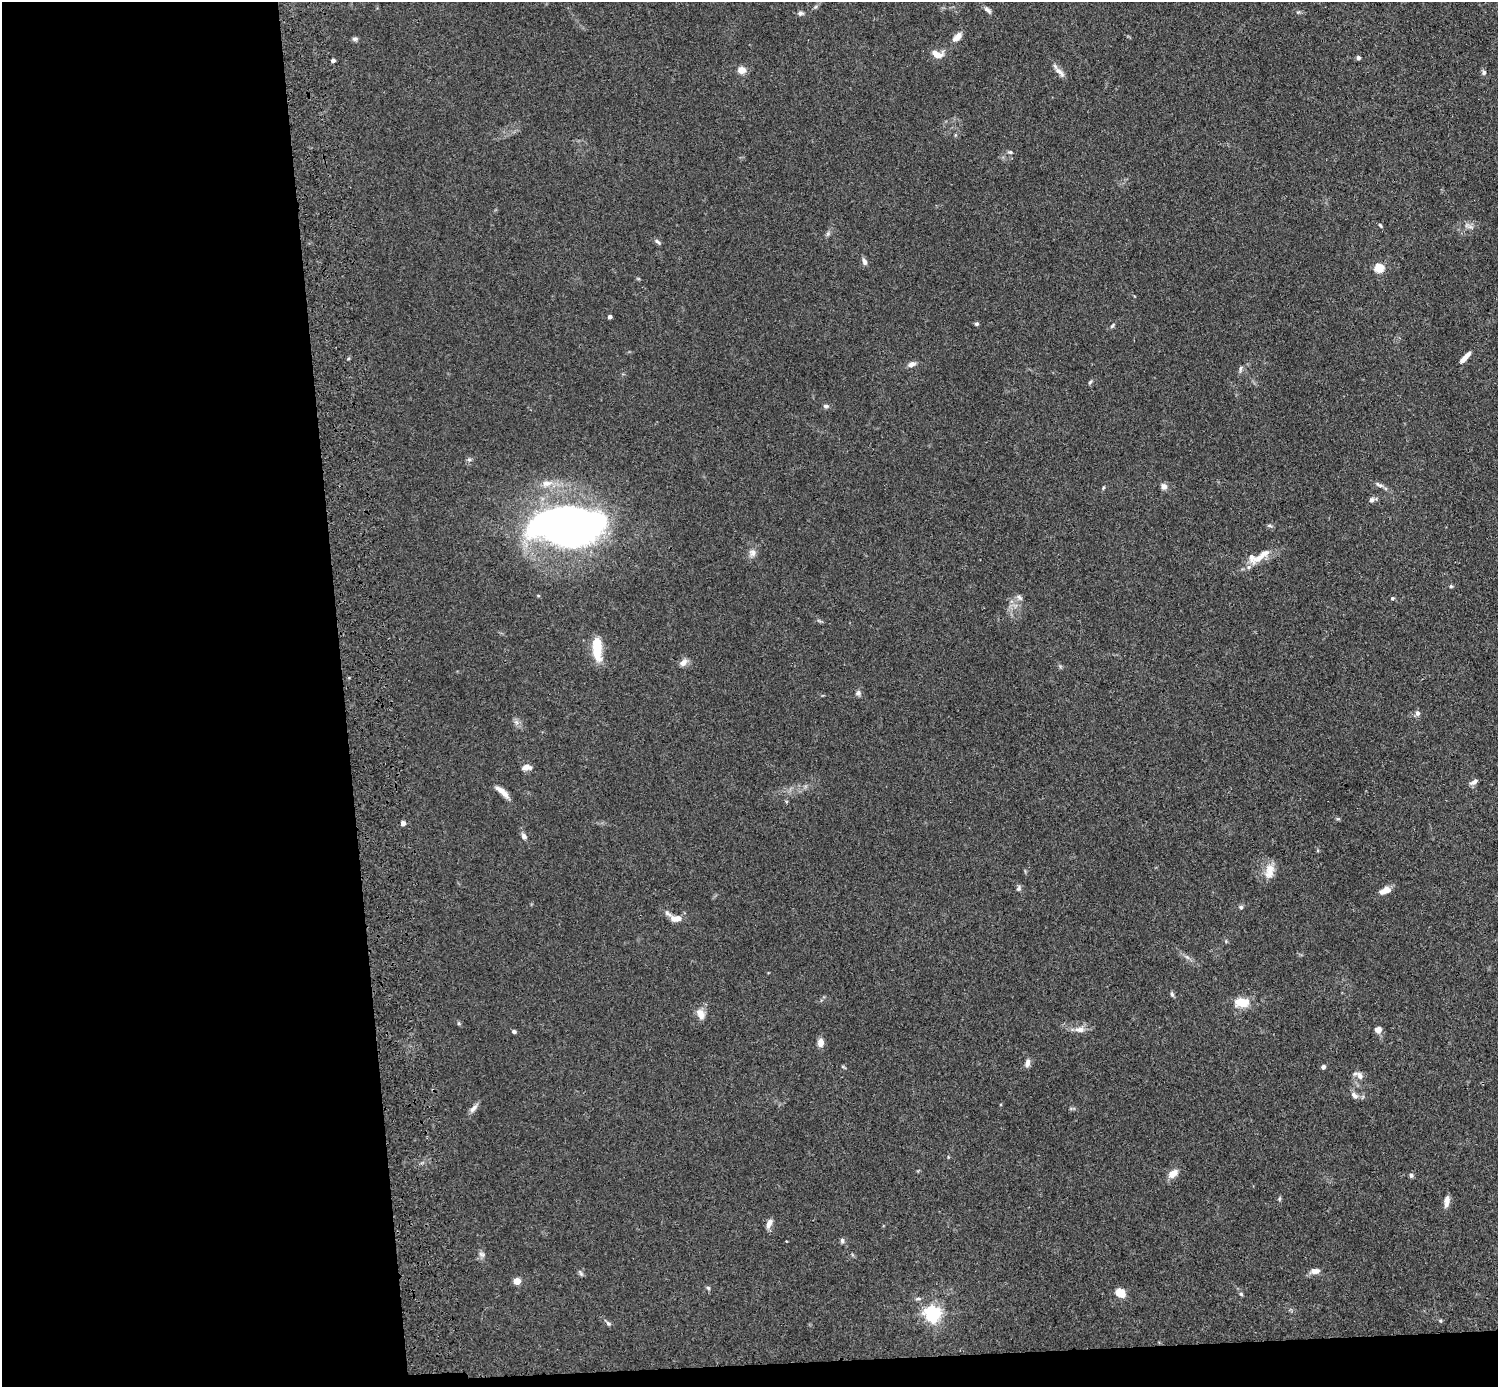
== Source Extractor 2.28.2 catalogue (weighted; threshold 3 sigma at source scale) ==
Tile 7 of 3 x 3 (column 1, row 3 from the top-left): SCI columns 117-1612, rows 145-1529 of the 4719 x 4546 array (HDU 1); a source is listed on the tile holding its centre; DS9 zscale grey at full resolution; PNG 1500 x 1389 px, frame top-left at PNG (2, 2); no overlay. Shown black and unused: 25% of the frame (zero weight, under 3 of 4 exposures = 6% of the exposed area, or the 3 px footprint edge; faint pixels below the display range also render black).
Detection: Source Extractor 2.28.2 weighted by HDU 2 'WHT'; one run over the whole footprint, this tile lists its part. Background 0.0625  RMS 0.0062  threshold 0.0278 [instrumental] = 3 sigma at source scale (4.5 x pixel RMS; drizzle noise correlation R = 1.50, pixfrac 1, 0.05/0.05 arcsec/px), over >= 5 px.
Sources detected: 90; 2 inside a brighter object's white glare — not listed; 4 inside a brighter listed object's ellipse — not listed separately; the other 84 listed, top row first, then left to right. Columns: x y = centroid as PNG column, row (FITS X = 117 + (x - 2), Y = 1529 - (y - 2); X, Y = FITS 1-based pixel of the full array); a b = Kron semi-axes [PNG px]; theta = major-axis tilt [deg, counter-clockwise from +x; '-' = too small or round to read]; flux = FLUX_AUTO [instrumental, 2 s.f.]
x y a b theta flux
988 10 11 5 -37 1.9
800 13 9 6 4 1.7
957 37 13 7 44 4
355 39 7 5 0 1.4
937 54 15 8 -13 6.4
1358 58 5 4 - 1.5
333 60 4 4 - 2.3
741 70 5 5 - 11
1060 72 18 6 -42 3.6
1484 72 7 5 61 1.4
1010 152 6 5 - 1.1
1380 225 7 3 -54 0.82
1470 227 11 4 -11 1.9
657 242 11 4 -37 1.5
864 261 10 5 -66 2.2
1379 268 5 5 - 33
610 317 4 4 - 2
977 324 5 5 - 1.1
1112 326 8 4 55 1
1465 358 15 5 48 4.8
911 364 10 6 17 2.9
1240 369 8 5 86 1.4
1090 382 7 4 46 0.91
826 406 7 5 3 1.6
469 459 7 6 - 1.5
1379 485 13 5 -24 2.1
1164 486 9 7 -61 2.6
1103 488 7 3 71 0.71
1372 500 8 7 - 1.8
566 524 52 39 -27 220
1269 526 7 4 -9 1.1
752 553 10 10 - 3.2
1259 558 15 9 39 6.1
1451 586 5 4 - 0.8
1019 597 10 6 -38 2
1392 598 5 4 - 1
597 648 25 9 -86 18
683 662 12 8 47 3.2
858 693 8 7 - 1.7
1417 713 7 6 - 2.2
516 722 7 5 -45 1.9
526 767 12 7 4 3.5
1474 782 10 5 29 2.6
504 793 18 6 -38 5.3
1338 819 6 4 -17 0.81
403 823 4 4 - 3.5
524 836 8 6 -61 2.1
1269 871 21 12 80 7.8
1018 888 8 6 58 1.4
1385 890 14 8 23 5.5
1241 907 6 5 - 1.3
676 918 14 8 0 5.4
1187 957 7 4 -19 1.4
1172 994 7 5 -79 1.2
1241 1002 17 10 0 12
700 1014 13 9 -67 5.7
458 1023 6 4 -71 0.81
1080 1029 13 7 -3 4.5
1378 1030 8 8 - 3.1
514 1031 5 4 - 1.2
820 1043 9 7 90 4.5
1027 1063 10 6 76 2.8
843 1067 8 3 -29 0.72
1323 1067 5 5 - 1.5
1360 1076 12 8 -62 3.7
1354 1095 10 6 -47 2.9
474 1108 14 6 49 2.8
1173 1173 11 7 38 6.2
1411 1175 6 5 - 1.5
1279 1199 6 4 72 0.86
1447 1201 15 6 81 3.6
769 1223 12 6 64 3.5
842 1241 7 5 -88 1.4
482 1254 10 6 -38 2
1315 1271 13 7 1 3.5
581 1274 9 4 -55 1.2
517 1281 5 4 - 13
708 1288 6 4 -45 1
1120 1293 10 8 -32 8.4
1241 1294 5 5 - 0.94
918 1299 9 4 0 1.2
933 1314 6 6 - 220
1441 1321 5 4 - 0.77
608 1323 7 5 -56 1.5